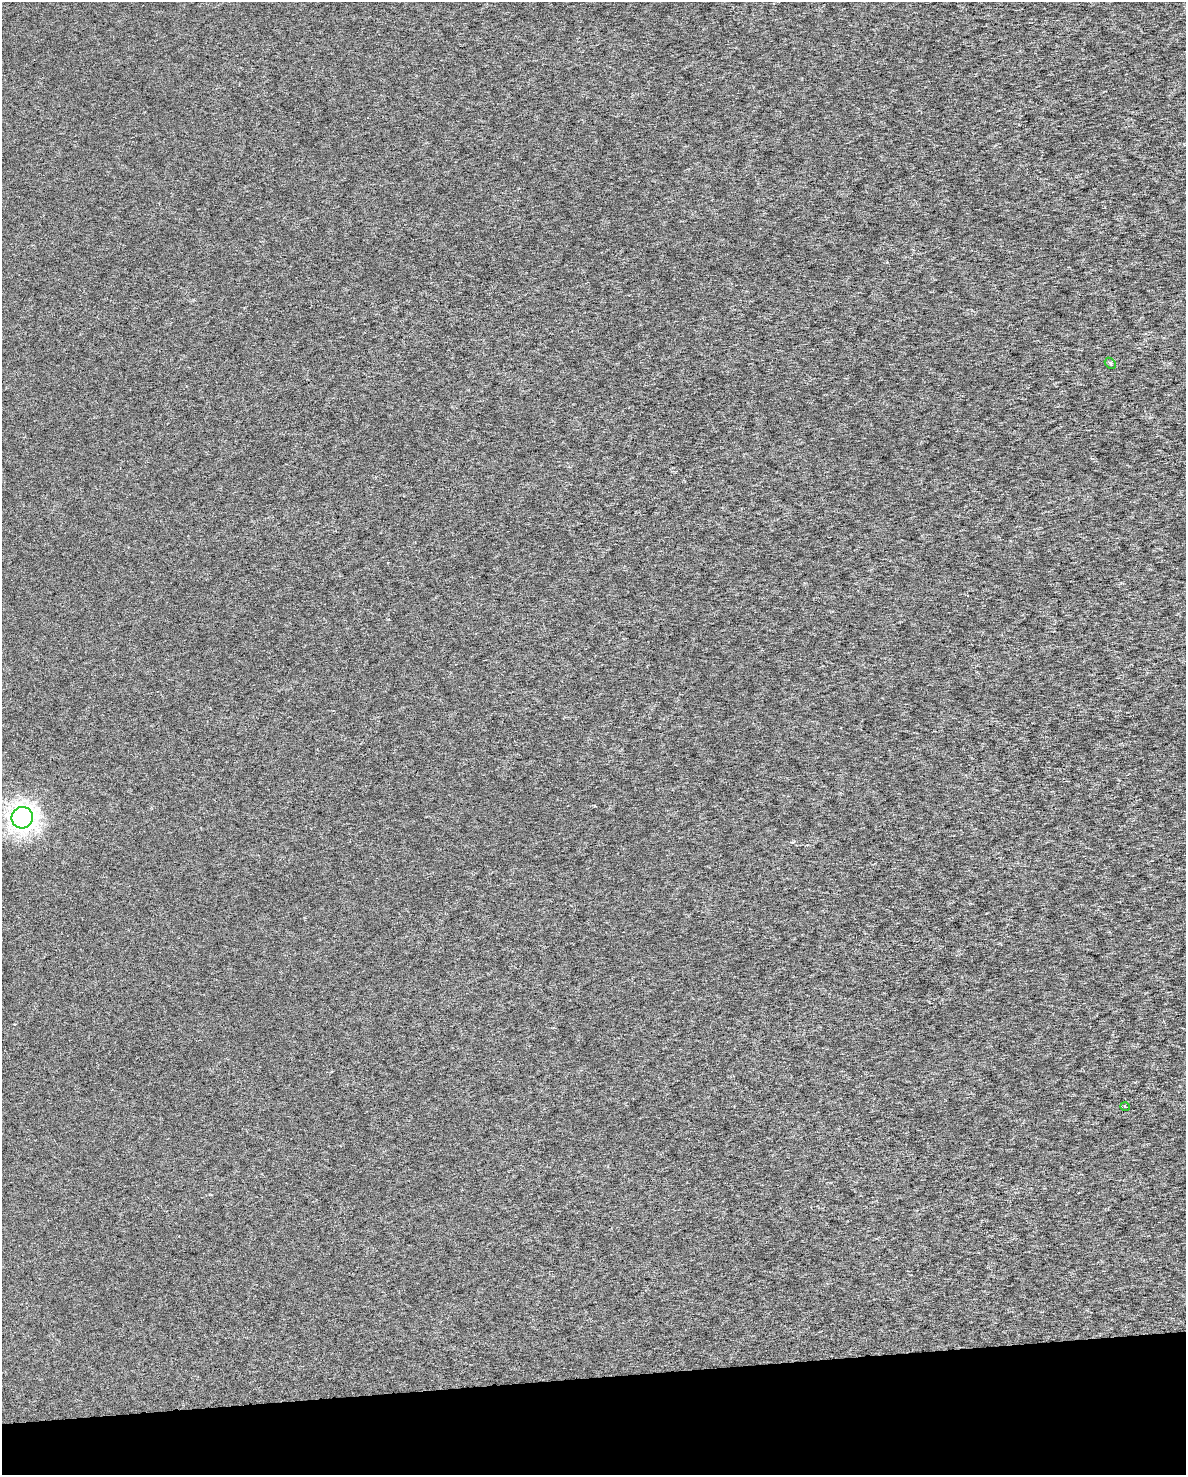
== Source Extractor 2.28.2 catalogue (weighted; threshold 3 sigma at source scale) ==
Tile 10 of 4 x 3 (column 2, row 3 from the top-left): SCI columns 1185-2368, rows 61-1533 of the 4743 x 4505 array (HDU 1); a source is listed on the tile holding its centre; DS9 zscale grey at full resolution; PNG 1188 x 1477 px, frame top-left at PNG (2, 2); each listed source drawn as its Kron ellipse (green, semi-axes under 4 px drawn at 4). Shown black and unused: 7% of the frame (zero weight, under 3 of 6 exposures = <1% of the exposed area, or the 3 px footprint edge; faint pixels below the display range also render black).
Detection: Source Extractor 2.28.2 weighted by HDU 2 'WHT'; one run over the whole footprint, this tile lists its part. Background 1.22e-04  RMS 0.0017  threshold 0.00699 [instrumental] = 3 sigma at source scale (4.09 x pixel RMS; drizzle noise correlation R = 1.36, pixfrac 0.8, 0.0396/0.0396 arcsec/px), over >= 5 px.
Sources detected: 3; all 3 listed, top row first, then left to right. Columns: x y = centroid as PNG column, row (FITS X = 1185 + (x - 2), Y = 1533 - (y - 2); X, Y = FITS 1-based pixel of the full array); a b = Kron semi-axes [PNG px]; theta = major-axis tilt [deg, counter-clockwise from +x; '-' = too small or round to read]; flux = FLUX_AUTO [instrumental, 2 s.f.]
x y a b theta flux
1110 363 6 4 -46 0.33
22 818 11 10 - 91
1125 1106 5 3 - 0.2